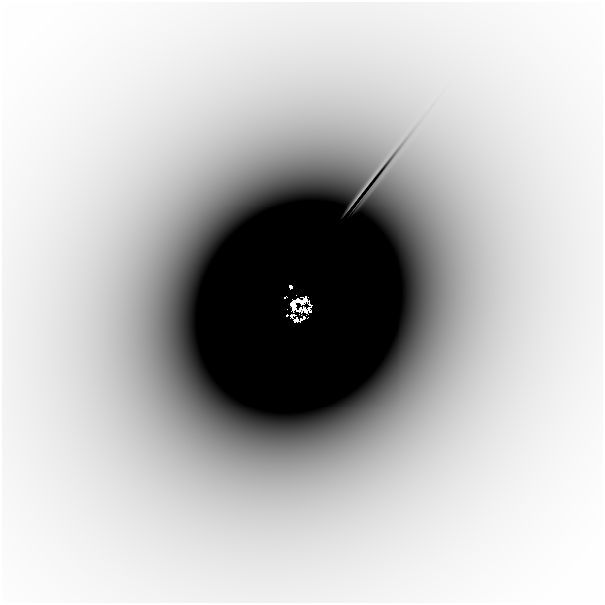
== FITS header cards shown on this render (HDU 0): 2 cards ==
NAXIS1  =                  601
NAXIS2  =                  601

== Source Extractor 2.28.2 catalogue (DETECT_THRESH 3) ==
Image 601 x 601 px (HDU 0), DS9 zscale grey, 1 PNG px = 1 image px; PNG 605 x 605 px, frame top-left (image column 1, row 601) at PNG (2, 2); no overlay
Background -7.62e-05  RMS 1.5e-05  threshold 4.50e-05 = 3 sigma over >= 5 px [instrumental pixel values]
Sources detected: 9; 4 with non-positive FLUX_AUTO (blend fragments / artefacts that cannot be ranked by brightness) are not listed; the other 5 listed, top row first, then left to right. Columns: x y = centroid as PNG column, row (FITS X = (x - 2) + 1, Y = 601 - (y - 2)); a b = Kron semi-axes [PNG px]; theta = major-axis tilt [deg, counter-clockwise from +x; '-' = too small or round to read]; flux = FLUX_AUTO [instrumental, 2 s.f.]
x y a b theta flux
368 183 38 2 53 0.011
291 287 4 3 - 0.45
293 305 8 5 -74 0.79
300 309 4 3 - 0.027
302 319 6 2 28 0.015
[4 non-positive-flux detections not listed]